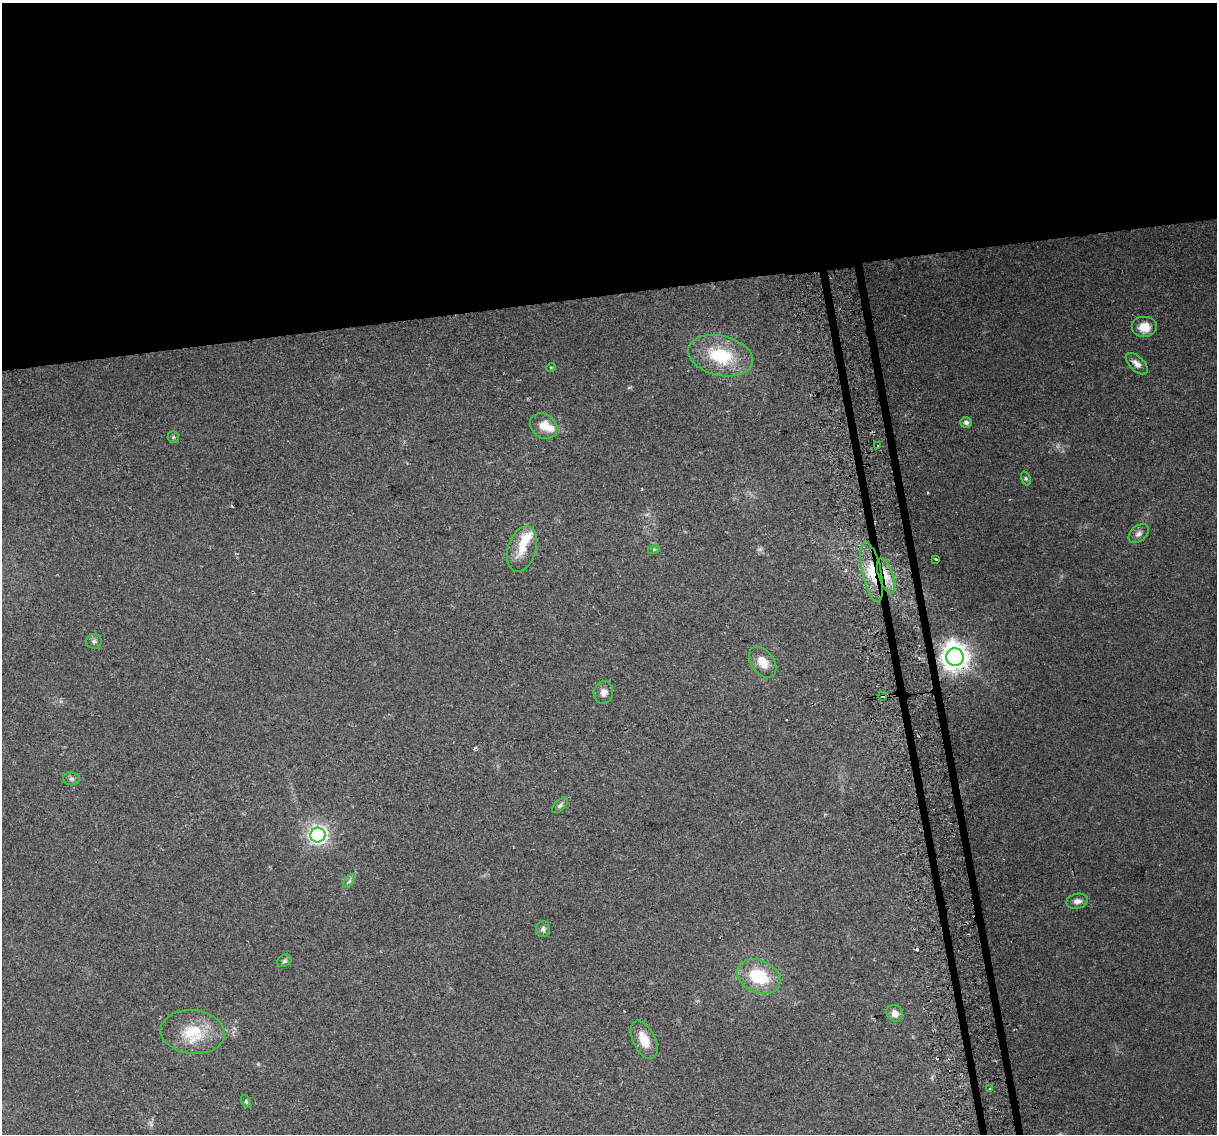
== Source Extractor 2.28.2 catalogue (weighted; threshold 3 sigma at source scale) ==
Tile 2 of 4 x 4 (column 2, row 1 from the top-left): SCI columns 1248-2462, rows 3476-4607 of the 4924 x 4639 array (HDU 1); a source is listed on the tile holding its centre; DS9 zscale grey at full resolution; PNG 1219 x 1136 px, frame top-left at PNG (2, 3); each listed source drawn as its Kron ellipse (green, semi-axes under 4 px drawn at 4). Shown black and unused: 27% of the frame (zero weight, under 2 of 3 exposures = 2% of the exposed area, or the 3 px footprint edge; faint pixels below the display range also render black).
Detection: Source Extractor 2.28.2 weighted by HDU 2 'WHT'; one run over the whole footprint, this tile lists its part. Background 0.103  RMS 0.01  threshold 0.0454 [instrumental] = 3 sigma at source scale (4.5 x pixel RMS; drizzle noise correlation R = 1.50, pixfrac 1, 0.0396/0.0396 arcsec/px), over >= 5 px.
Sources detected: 40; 2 too faint to see at this stretch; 2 cosmic-ray / hot-pixel residue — neither listed nor drawn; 3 inside a brighter listed object's ellipse — not listed separately; the other 33 listed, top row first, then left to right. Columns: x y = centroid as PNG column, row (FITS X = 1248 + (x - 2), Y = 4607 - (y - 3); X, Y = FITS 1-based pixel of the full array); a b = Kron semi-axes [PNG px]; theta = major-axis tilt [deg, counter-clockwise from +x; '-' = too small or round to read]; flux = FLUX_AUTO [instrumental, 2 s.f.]
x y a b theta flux
1144 327 13 10 0 14
720 356 33 20 -14 52
1137 364 13 7 -43 5.8
551 367 5 3 - 0.89
966 422 6 5 - 3.3
544 426 14 12 -35 14
173 437 6 5 - 1.6
878 446 3 3 - 4.4
1026 478 7 4 -70 1.7
1139 534 11 7 40 4.5
522 549 23 14 73 19
654 549 6 4 18 1.3
936 559 3 3 - 3.6
872 572 30 9 -78 26
886 576 18 7 -71 13
94 641 7 7 - 2.7
955 657 9 8 - 1300
763 662 17 11 -53 13
603 692 11 9 78 6.7
882 696 4 3 - 13
72 779 8 6 0 2.4
560 805 10 5 42 2.7
318 835 7 7 - 400
349 881 8 4 53 2.5
1077 901 11 7 13 4.8
543 929 8 7 - 3.1
284 961 7 5 33 2.2
759 976 22 16 -23 45
895 1013 9 7 -47 6.5
193 1032 32 22 -6 39
644 1040 20 11 -64 17
990 1089 3 2 - 1.3
246 1101 7 4 -64 1.6
Overlapping masked pixels (flux is a lower limit): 4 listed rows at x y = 872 572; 886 576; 955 657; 882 696